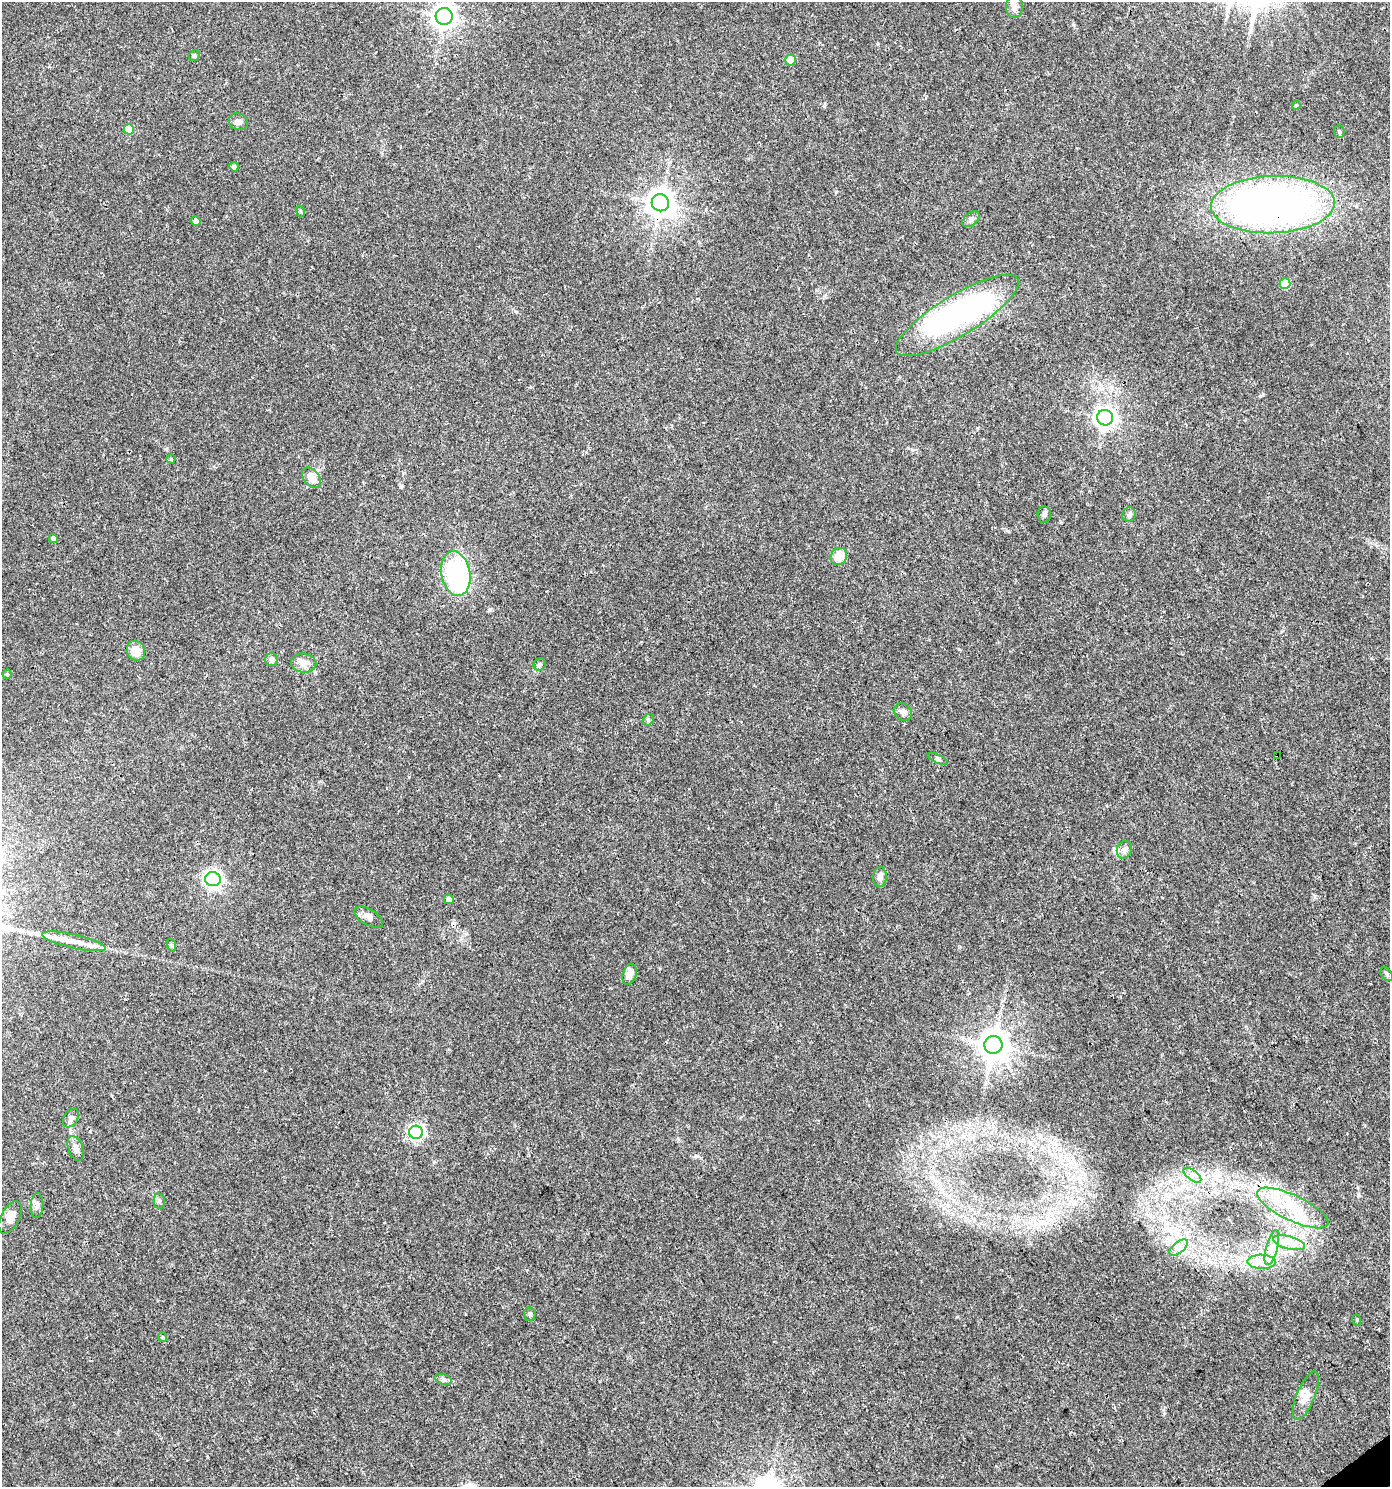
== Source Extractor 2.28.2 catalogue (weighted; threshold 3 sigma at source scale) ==
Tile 6 of 4 x 4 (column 2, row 2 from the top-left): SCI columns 1578-2965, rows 2969-4453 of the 5869 x 5943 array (HDU 1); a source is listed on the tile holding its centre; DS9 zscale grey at full resolution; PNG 1392 x 1489 px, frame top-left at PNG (2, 2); each listed source drawn as its Kron ellipse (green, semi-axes under 4 px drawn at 4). Shown black and unused: <1% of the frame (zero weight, under 3 of 4 exposures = <1% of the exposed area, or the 3 px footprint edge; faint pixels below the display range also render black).
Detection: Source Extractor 2.28.2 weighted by HDU 2 'WHT'; one run over the whole footprint, this tile lists its part. Background 0.0333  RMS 0.0033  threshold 0.015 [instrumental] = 3 sigma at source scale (4.5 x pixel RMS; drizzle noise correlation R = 1.50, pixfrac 1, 0.0396/0.0396 arcsec/px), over >= 5 px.
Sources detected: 66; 2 inside a brighter object's white glare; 1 cosmic-ray / hot-pixel residue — neither listed nor drawn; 3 inside a brighter listed object's ellipse — not listed separately; the other 60 listed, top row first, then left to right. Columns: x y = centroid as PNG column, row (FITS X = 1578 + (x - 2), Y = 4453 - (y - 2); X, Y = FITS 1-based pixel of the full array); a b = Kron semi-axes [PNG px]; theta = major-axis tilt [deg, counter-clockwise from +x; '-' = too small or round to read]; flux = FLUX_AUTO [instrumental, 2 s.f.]
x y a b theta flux
1014 7 11 8 -88 1.9
444 16 8 8 - 230
194 56 5 5 - 0.58
791 60 5 5 - 5.5
1296 105 4 3 - 0.37
238 122 10 8 -17 1.5
129 129 5 5 - 7
1339 132 6 5 - 0.48
234 167 4 4 - 1.2
660 203 9 8 - 370
1273 205 62 28 2 200
300 211 6 3 -71 0.35
971 219 10 6 40 1.1
196 221 5 4 - 1.3
1285 284 5 5 - 13
957 316 71 20 31 56
1105 418 8 7 - 180
171 459 4 4 - 0.37
312 478 11 7 -51 4.1
1044 514 8 7 - 0.81
1129 515 7 6 - 0.87
53 538 4 4 - 1.4
839 557 9 8 - 5.5
456 573 22 14 -80 45
136 651 10 9 - 4.4
272 660 6 6 - 1.5
304 663 13 9 -8 3
540 664 6 5 - 0.62
7 674 4 4 - 0.43
903 712 10 8 -38 1.5
648 720 6 5 - 0.57
1278 756 3 3 - 4.7
938 759 11 4 -26 0.72
1124 850 9 7 66 1.2
880 877 10 6 87 1.7
213 879 8 7 - 110
449 899 5 4 - 2.6
369 917 16 8 -31 2
74 941 32 7 -13 5
171 945 7 4 -71 0.59
630 974 11 7 72 2.5
1387 974 7 5 -51 0.64
993 1045 9 9 - 510
71 1118 10 7 57 1.1
416 1132 7 6 - 79
76 1148 13 7 -69 1.9
1192 1175 10 5 -36 1.6
159 1201 8 5 -81 0.84
37 1206 12 6 88 1.2
1293 1208 39 12 -25 14
10 1217 17 9 61 3.1
1289 1243 16 6 -15 3.4
1179 1248 11 5 39 1.8
1272 1248 18 5 74 3.1
1262 1262 14 7 0 3.1
530 1314 6 6 - 0.96
1357 1320 5 3 - 0.35
162 1337 5 4 - 0.38
443 1379 9 5 -18 0.84
1306 1396 26 9 67 3.5
Overlapping masked pixels (flux is a lower limit): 2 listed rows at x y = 1273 205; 1278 756
Unlisted compact peaks at least as high as the median listed source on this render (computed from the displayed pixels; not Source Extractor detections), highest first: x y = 1260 396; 1358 1195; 824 106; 1074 25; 1008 531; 490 609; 207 1457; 516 312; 166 449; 1315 896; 696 1156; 957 1317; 836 192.